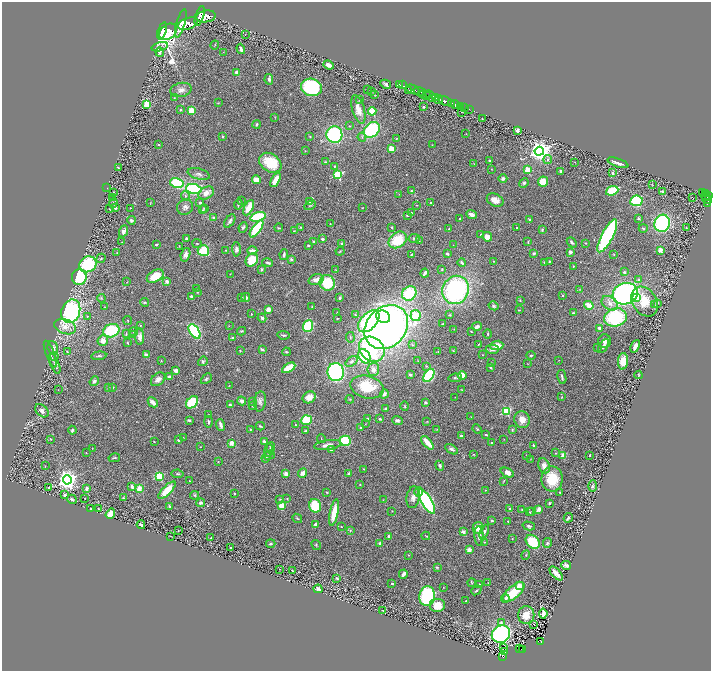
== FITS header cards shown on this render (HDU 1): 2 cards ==
NAXIS1  =                 1417
NAXIS2  =                 1337

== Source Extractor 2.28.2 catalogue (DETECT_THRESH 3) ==
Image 1417 x 1337 px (HDU 1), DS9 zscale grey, zoomed out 1/2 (1 PNG px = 2 x 2 image px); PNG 713 x 673 px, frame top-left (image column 1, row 1337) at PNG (2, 2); each listed source drawn as its Kron ellipse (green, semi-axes under 4 px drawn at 4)
Background 0.964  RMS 0.043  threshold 0.13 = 3 sigma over >= 5 px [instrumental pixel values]
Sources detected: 544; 43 cannot appear on this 1/2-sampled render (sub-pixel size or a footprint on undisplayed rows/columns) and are neither listed nor drawn; of the other 501, the 500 brightest by FLUX_AUTO listed and drawn (1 fainter detections omitted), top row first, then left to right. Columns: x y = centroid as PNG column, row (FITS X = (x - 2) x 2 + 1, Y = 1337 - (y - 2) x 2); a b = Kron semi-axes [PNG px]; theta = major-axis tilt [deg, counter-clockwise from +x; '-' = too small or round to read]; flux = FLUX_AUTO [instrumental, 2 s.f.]
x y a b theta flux
200 16 10 4 72 6100
206 16 10 6 9 5900
181 23 14 4 74 3400
188 24 10 5 18 5000
162 31 9 4 72 16000
168 32 10 7 35 7100
245 34 3 2 - 2.5
215 45 4 2 - 4.4
160 47 8 3 16 16
241 49 5 3 - 24
160 52 5 4 - 25
223 52 2 1 - 2.5
329 65 5 3 - 53
237 72 3 3 - 48
269 79 5 4 - 21
386 84 6 4 -28 25
399 84 3 1 - 17
402 85 3 1 - 37
311 87 10 8 -12 750
367 89 2 2 - 4.9
181 90 10 7 12 54
409 90 2 1 - 18
413 90 7 2 -23 1500
371 91 2 2 - 4.8
420 92 6 2 -18 1600
375 95 3 2 - 3.5
424 95 6 2 4 410
427 96 4 2 - 480
430 96 6 2 -58 520
435 97 4 2 - 520
174 98 3 3 - 5
360 100 3 3 - 6.8
438 100 5 3 - 900
445 101 7 3 -25 3200
218 103 4 3 - 6.3
451 103 3 2 - 550
147 104 3 3 - 460
455 105 5 2 - 1300
423 107 2 2 - 6.9
461 107 3 2 - 250
465 108 2 2 - 170
358 109 15 6 -74 99
469 109 3 1 - 55
181 110 2 2 - 29
191 110 4 3 - 150
372 111 4 3 - 180
461 112 2 1 - 1.7
275 117 4 2 - 4.6
482 119 3 2 - 4.6
257 124 4 3 - 11
350 126 3 2 - 3.5
372 130 9 7 43 610
517 130 4 3 - 35
466 134 2 2 - 6.5
334 135 8 8 - 930
223 136 2 2 - 12
310 137 3 3 - 6
362 137 4 2 - 8.7
396 139 3 2 - 5.1
159 144 2 2 - 8.2
432 145 3 2 - 3
391 149 3 2 - 240
305 151 2 2 - 3.3
539 151 5 4 - 7100
548 159 4 3 - 12
489 161 3 3 - 13
326 162 3 3 - 9.7
575 162 2 1 - 3.4
270 163 12 9 -34 280
618 163 11 2 -19 43
474 164 3 2 - 3
335 166 3 3 - 8.7
118 168 3 2 - 6.8
491 169 2 2 - 3.1
528 170 3 3 - 290
561 171 2 2 - 51
612 173 3 3 - 18
199 174 11 5 -15 31
337 174 3 3 - 720
503 179 4 4 - 25
256 180 4 4 - 79
276 180 7 3 60 110
543 182 5 5 - 110
177 183 6 5 - 410
524 183 5 4 - 18
652 185 2 2 - 2.8
107 188 2 2 - 3.3
194 189 8 5 -11 890
411 191 4 3 - 10
612 191 6 4 21 350
663 191 4 2 - 9.4
114 192 2 1 - 4.1
703 192 3 2 - 170
206 193 8 5 28 57
399 194 3 2 - 2.9
705 194 2 2 - 190
185 196 5 3 - 14
705 196 2 1 - 57
709 196 4 3 - 460
692 197 2 1 - 5.5
112 198 3 2 - 27
707 199 5 3 - 450
495 200 9 6 -25 71
241 201 4 2 - 5.3
636 201 6 5 - 530
310 202 4 3 - 10
113 203 4 3 - 11
150 203 3 2 - 3.5
200 203 2 2 - 30
431 203 2 2 - 13
238 204 5 3 - 13
707 204 2 1 - 34
310 205 6 3 32 7.7
416 205 3 3 - 5
185 207 8 7 - 35
115 208 4 3 - 18
130 208 2 2 - 4.5
204 208 4 3 - 7.6
249 208 8 3 63 180
363 208 2 1 - 2.7
109 209 2 2 - 4.4
203 210 4 3 - 9.1
411 212 3 2 - 5.6
471 214 5 3 - 46
407 215 4 2 - 10
258 217 8 4 17 400
214 218 4 3 - 13
639 218 3 2 - 16
460 219 2 2 - 14
529 219 4 3 - 8.3
131 220 4 3 - 23
230 221 7 3 57 21
662 223 9 7 71 990
330 224 2 2 - 4.8
243 227 5 4 - 16
300 227 3 3 - 5.1
392 227 3 3 - 8.2
279 228 4 2 - 7.3
517 228 2 2 - 13
643 228 4 3 - 9
686 228 2 1 - 2.9
257 229 10 4 54 440
449 229 2 2 - 13
542 230 3 3 - 13
123 231 6 4 67 32
294 231 2 1 - 3.8
480 234 3 2 - 4.5
607 236 18 5 62 1300
487 237 5 4 - 100
186 238 2 2 - 12
414 238 6 3 12 15
322 239 3 2 - 23
398 240 10 7 36 270
419 240 2 2 - 4
314 241 4 3 - 9.9
122 242 2 2 - 3
528 242 3 2 - 5.9
572 242 6 3 -49 15
197 243 5 2 - 5.6
585 243 3 2 - 6.9
342 244 2 2 - 94
156 245 3 2 - 10
453 245 2 1 - 1.9
179 246 3 2 - 2.5
308 246 2 2 - 29
236 249 7 4 -87 28
226 250 2 2 - 5.1
660 250 2 2 - 160
203 251 6 5 - 260
252 251 5 3 - 57
340 251 4 2 - 6.2
117 252 2 2 - 2.9
570 252 4 4 - 25
534 253 4 4 - 13
412 254 4 3 - 6.6
447 254 3 2 - 20
614 254 2 2 - 4.4
185 255 7 4 75 32
284 255 5 2 - 23
101 258 5 3 - 10
291 259 3 3 - 15
252 260 7 5 53 200
493 261 2 2 - 4.1
549 261 3 2 - 8
544 262 4 3 - 8.9
268 263 5 3 - 15
462 263 4 3 - 19
88 264 9 7 29 580
573 266 3 3 - 7.2
261 269 3 3 - 11
442 269 3 3 - 7.3
336 270 3 2 - 4.6
624 272 2 2 - 46
425 273 4 2 - 29
230 274 2 2 - 2.4
155 276 9 5 30 190
79 277 8 7 - 450
639 279 3 3 - 12
316 280 7 5 17 56
167 281 2 2 - 80
127 282 3 2 - 3.7
327 283 8 7 - 350
197 288 3 2 - 4.5
579 289 3 2 - 3.6
456 290 14 13 - 1300
197 292 3 3 - 4.9
409 293 7 6 - 410
625 294 13 10 17 2100
562 295 2 2 - 13
191 296 2 2 - 12
241 297 3 2 - 4.4
246 297 4 4 - 26
101 298 4 3 - 6.6
340 298 4 2 - 17
636 298 3 2 - 110
520 300 4 3 - 7
645 301 16 12 -57 200
144 302 4 3 - 8.8
610 303 9 6 -34 57
657 303 3 2 - 7.5
589 305 5 3 - 100
654 305 3 2 - 7.1
494 306 5 4 - 14
105 307 2 2 - 3.4
312 307 3 2 - 7.4
268 310 2 2 - 130
519 310 3 2 - 4.5
71 311 12 9 70 1600
337 313 2 2 - 3.1
574 313 4 3 - 8.8
251 314 2 2 - 13
355 315 3 3 - 8.7
416 315 5 5 - 700
450 315 4 3 - 7.8
88 316 3 3 - 9.9
383 317 7 6 - 660
615 317 11 9 15 820
262 318 4 4 - 17
337 318 3 2 - 4.7
128 321 4 2 - 6.1
369 321 13 8 47 930
443 324 2 1 - 3
140 325 2 2 - 8.5
229 326 2 2 - 4
308 326 6 5 - 370
65 327 11 7 -21 82
386 327 24 19 46 5800
477 327 5 3 - 40
599 328 3 3 - 31
454 329 2 2 - 2.7
111 331 8 6 19 450
194 331 8 4 -57 650
242 331 4 3 - 8.7
134 332 4 3 - 11
471 332 2 2 - 4.1
126 334 3 2 - 9
488 334 5 3 - 9
133 335 3 3 - 7.6
283 335 6 2 -8 14
140 337 8 4 -88 47
233 337 3 2 - 15
350 337 5 2 - 8.2
103 341 5 5 - 64
604 341 7 6 - 30
128 343 3 2 - 6.5
478 344 3 2 - 4.9
412 345 4 3 - 7.6
497 345 6 4 8 96
603 346 8 3 59 25
635 346 6 3 65 41
597 347 3 2 - 3.7
53 348 7 5 -72 50
262 349 3 2 - 17
372 349 14 11 -43 760
492 349 6 4 1 32
240 350 2 2 - 8.9
453 351 2 2 - 6.4
67 352 3 3 - 6
286 352 4 3 - 9.2
438 352 3 2 - 4.4
50 354 14 3 -69 29
146 355 4 3 - 40
482 355 3 3 - 4.5
531 355 4 3 - 12
54 356 4 3 - 12
99 356 7 3 6 15
364 356 7 5 -60 520
559 360 2 1 - 2.6
161 361 2 2 - 4.9
203 361 5 4 - 19
351 361 7 4 37 24
418 361 2 2 - 2.6
623 361 8 5 85 140
492 363 2 2 - 3.3
55 364 11 4 -67 27
527 364 3 2 - 4.2
426 366 4 3 - 8.3
490 367 3 2 - 12
289 368 7 4 30 170
373 369 6 6 - 38
176 371 3 3 - 34
336 372 9 8 - 1500
410 375 2 2 - 51
429 375 7 4 54 620
638 375 4 2 - 7.1
462 376 4 4 - 110
170 377 4 3 - 35
562 377 7 2 -79 15
455 378 7 3 7 16
158 379 8 6 40 43
206 379 6 4 43 17
94 381 5 4 - 21
229 386 2 2 - 3.3
112 387 4 3 - 12
367 387 17 11 -14 260
108 388 3 3 - 10
58 390 2 2 - 3.2
462 390 4 3 - 6.3
384 394 5 4 - 32
309 397 7 5 32 75
455 397 2 1 - 2.4
562 397 4 3 - 6.7
350 399 4 3 - 7.5
242 401 4 4 - 30
252 401 3 3 - 4.9
260 401 10 6 83 28
153 402 6 3 -45 52
192 402 7 5 47 390
425 402 3 3 - 16
230 405 4 3 - 12
253 406 3 2 - 7.2
405 406 5 3 - 7.6
386 408 3 3 - 12
42 411 8 5 -44 35
506 411 3 3 - 700
209 415 4 2 - 5.7
471 417 2 1 - 4.1
367 419 2 2 - 26
380 419 3 2 - 11
189 420 4 3 - 13
306 420 5 5 - 260
397 420 5 3 - 18
522 420 8 7 - 72
427 421 2 2 - 3.7
208 422 5 3 - 13
365 424 3 2 - 4.4
221 425 6 2 -71 24
295 425 2 2 - 4.7
260 426 4 3 - 13
361 428 2 2 - 33
250 429 2 2 - 6.1
437 429 3 2 - 4.4
477 429 5 2 - 9
72 430 4 3 - 14
306 430 4 3 - 10
512 430 3 3 - 7.2
486 435 3 2 - 8.7
461 436 2 2 - 24
183 437 3 2 - 2.6
51 439 3 2 - 4.1
321 439 4 1 - 4.4
504 439 3 2 - 2.7
178 440 2 2 - 12
264 441 4 2 - 18
345 441 5 5 - 350
154 442 3 2 - 4.3
492 442 2 2 - 5.7
231 443 2 2 - 160
427 443 8 3 -49 110
328 445 14 5 8 52
533 445 2 2 - 25
201 447 2 2 - 3.4
92 448 3 2 - 3
271 448 5 3 - 16
451 449 7 4 -32 27
269 450 6 3 82 13
331 450 4 3 - 18
86 453 2 2 - 2.9
556 453 2 2 - 4.1
473 454 3 2 - 4.1
269 455 6 4 17 12
527 455 2 1 - 2.4
563 455 2 2 - 140
590 455 3 2 - 7.1
266 457 5 3 - 13
114 458 6 3 13 12
530 459 2 2 - 2.5
218 462 2 2 - 4.5
45 466 2 2 - 3.3
440 466 5 3 - 20
544 466 8 5 -68 58
364 469 2 1 - 5
303 473 5 4 - 48
349 473 3 3 - 17
507 473 7 4 -23 44
177 474 6 3 -10 11
286 474 4 4 - 37
159 476 3 3 - 620
552 479 12 10 -88 240
67 480 4 4 - 5300
190 481 2 2 - 3.9
504 481 4 2 - 4.6
360 485 3 2 - 4.5
132 486 4 3 - 25
593 486 6 4 88 17
49 487 2 2 - 11
139 488 4 3 - 92
87 489 4 3 - 25
167 490 11 4 45 210
486 490 2 1 - 3.7
327 492 3 2 - 6.4
419 492 4 4 - 60
560 492 2 1 - 3.8
234 494 3 2 - 8.5
64 495 2 2 - 65
195 495 4 4 - 11
413 497 11 6 80 49
85 498 2 2 - 4.8
123 498 3 2 - 5.8
72 499 5 4 - 21
280 499 3 3 - 5.9
287 499 3 2 - 6.1
383 500 3 2 - 2.5
427 501 14 5 -59 1200
201 503 4 4 - 14
549 503 2 2 - 16
281 506 3 3 - 290
315 506 7 5 -75 310
169 507 4 3 - 15
91 509 2 1 - 4.4
98 509 3 2 - 8.7
509 509 3 2 - 6.1
522 509 3 2 - 4
539 509 3 3 - 61
392 511 2 2 - 3.6
532 511 3 2 - 5
530 512 3 3 - 6
334 513 13 4 78 160
110 514 5 4 - 86
297 518 5 2 - 9.2
568 518 5 2 - 14
492 521 4 2 - 9.6
508 521 2 2 - 6.5
315 524 3 2 - 24
141 525 4 3 - 17
529 526 6 3 -16 17
341 527 4 2 - 6.1
478 528 6 5 - 110
178 530 2 2 - 3.3
350 531 4 3 - 7.5
463 532 2 2 - 91
484 532 7 4 67 24
171 536 3 2 - 3
388 536 3 2 - 11
426 536 4 2 - 5.7
479 536 10 4 -90 33
211 538 2 1 - 4.2
512 538 3 2 - 3.3
484 542 2 2 - 4.1
533 542 8 6 -44 340
380 543 4 2 - 16
547 543 5 4 - 13
271 544 5 3 - 11
316 545 5 2 - 7.5
230 548 3 2 - 12
469 550 3 3 - 49
408 555 2 2 - 3.7
526 555 5 3 - 9.4
566 565 5 3 - 28
437 567 4 3 - 8.9
279 569 2 1 - 4.3
292 571 3 2 - 5.6
556 573 8 3 -47 59
403 574 4 2 - 46
337 578 3 3 - 15
472 583 4 3 - 8.6
488 583 2 2 - 3.7
392 584 2 2 - 28
480 584 3 2 - 12
519 586 2 2 - 210
443 587 2 2 - 3.7
318 589 4 3 - 29
476 590 6 3 40 11
514 592 13 6 40 250
427 596 10 7 81 950
505 598 4 3 - 13
466 601 3 3 - 5.8
438 606 8 7 - 110
383 610 2 2 - 3.1
543 614 5 3 - 68
526 615 9 8 - 98
501 622 3 3 - 14
534 624 2 2 - 6.4
501 634 9 8 - 1800
540 642 3 2 - 63
503 648 3 1 - 3
520 648 3 1 - 2.7
522 649 2 2 - 28
504 651 2 2 - 3.4
503 657 4 2 - 57
At the frame edge (FLAGS 8, measured only in part): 1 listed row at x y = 709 196
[1 fainter detection neither listed nor drawn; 43 sub-pixel or undisplayed-footprint detections neither listed nor drawn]